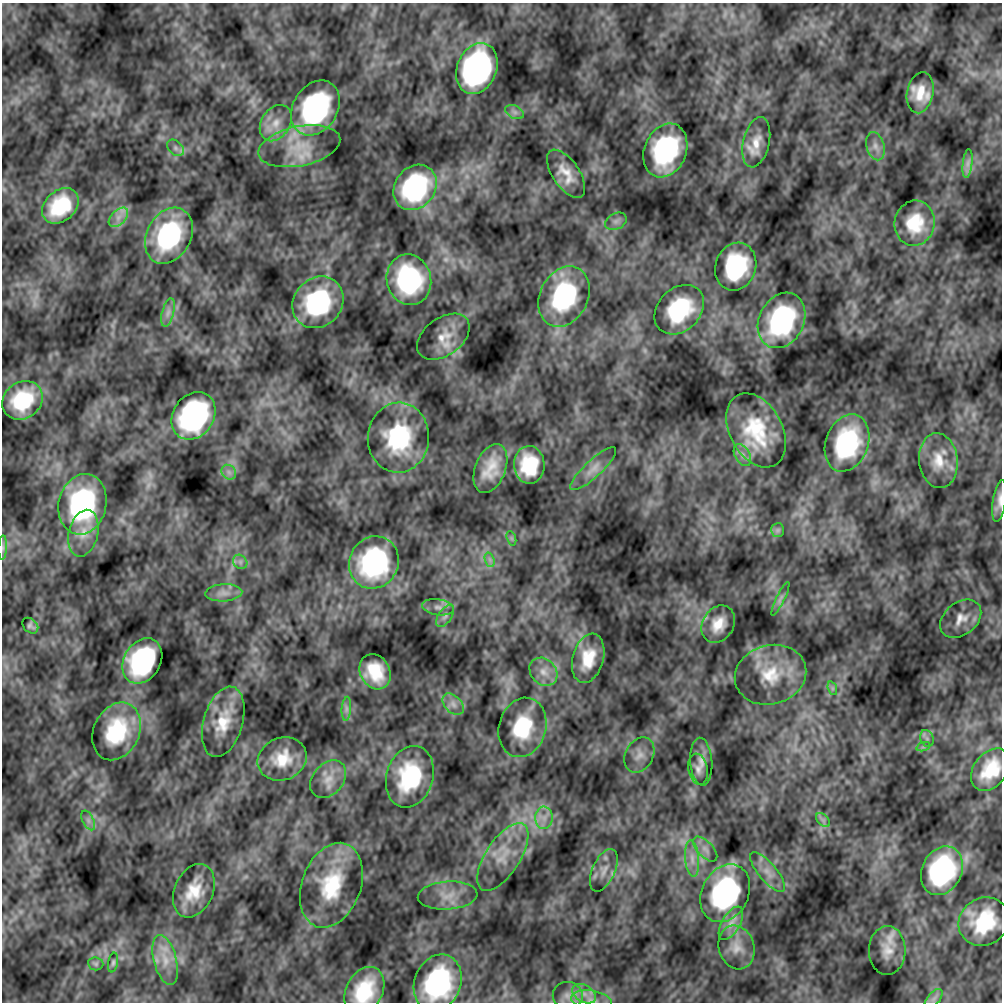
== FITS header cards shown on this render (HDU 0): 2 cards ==
NAXIS1  =                 1000
NAXIS2  =                 1000

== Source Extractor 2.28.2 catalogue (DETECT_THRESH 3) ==
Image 1000 x 1000 px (HDU 0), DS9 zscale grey, 1 PNG px = 1 image px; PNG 1004 x 1004 px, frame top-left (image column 1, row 1000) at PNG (2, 3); each listed source drawn as its Kron ellipse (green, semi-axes under 4 px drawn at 4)
Background -7.86e-10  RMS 1.3e-08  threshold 3.75e-08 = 3 sigma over >= 5 px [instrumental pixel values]
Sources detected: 99; all 99 listed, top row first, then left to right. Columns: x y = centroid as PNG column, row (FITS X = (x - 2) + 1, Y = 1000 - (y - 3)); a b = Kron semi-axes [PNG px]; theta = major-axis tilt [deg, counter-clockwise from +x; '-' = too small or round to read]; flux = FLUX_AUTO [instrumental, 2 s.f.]
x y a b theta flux
477 68 26 19 67 2.3e-04
920 93 21 13 78 1.9e-05
315 108 29 22 58 1.6e-04
515 112 10 6 -27 3.5e-06
276 123 19 14 58 1.6e-05
756 142 25 13 77 1.6e-05
299 146 41 20 12 3.7e-05
875 146 14 8 -75 6.9e-06
175 148 10 6 -42 3.7e-06
665 150 28 21 67 1.0e-04
968 163 14 4 83 4.5e-06
566 174 27 13 -56 1.9e-05
415 187 24 20 52 1.1e-04
60 206 20 15 41 4.3e-05
118 217 12 7 45 6.3e-06
616 221 11 8 27 4.4e-06
915 223 23 20 78 3.3e-05
169 236 29 22 61 1.0e-04
736 267 24 20 71 7.6e-05
409 280 25 22 -75 9.9e-05
564 296 32 24 63 1.0e-04
318 302 27 24 47 1.0e-04
679 310 28 21 45 6.5e-05
168 313 14 6 75 5.3e-06
782 320 29 22 63 1.2e-04
443 337 29 18 36 1.8e-05
22 400 21 18 37 4.7e-05
194 416 25 20 54 1.7e-04
756 430 40 26 -61 5.9e-05
398 438 35 30 86 8.6e-05
847 443 29 21 69 9.3e-05
742 455 12 7 -61 5.2e-06
938 461 27 19 -83 2.3e-05
529 465 19 15 -88 4.0e-05
490 468 26 15 69 2.3e-05
593 469 30 8 43 1.0e-05
229 472 8 6 -45 3.7e-06
999 501 21 6 81 6.9e-06
82 504 30 24 76 1.4e-04
778 530 7 6 - 2.2e-06
83 533 24 14 76 1.7e-05
511 538 7 4 -71 1.8e-06
3 548 12 4 87 2.5e-06
490 560 7 4 -72 2.7e-06
240 562 8 6 -46 3.0e-06
374 562 26 24 63 1.2e-04
224 593 18 8 3 7.8e-06
780 599 19 4 64 3.5e-06
438 607 16 8 -9 6.1e-06
445 616 12 6 56 3.7e-06
961 619 23 16 38 1.1e-05
718 624 20 15 58 1.8e-05
30 626 9 6 -44 2.8e-06
588 658 25 15 74 2.6e-05
142 661 24 18 59 1.3e-04
375 672 18 14 -62 3.0e-05
543 672 15 12 -46 1.1e-05
771 675 36 29 15 4.3e-05
832 688 7 4 -72 1.8e-06
453 704 13 8 -46 6.4e-06
346 709 12 4 86 3.5e-06
223 722 36 19 74 3.1e-05
522 727 30 23 74 5.0e-05
117 731 30 23 64 6.7e-05
927 738 8 6 -69 3.0e-06
923 747 7 4 18 1.7e-06
639 755 18 14 62 1.0e-05
282 759 25 21 22 2.7e-05
701 762 24 11 -86 1.0e-05
698 769 16 9 -80 6.9e-06
991 770 24 16 51 3.1e-05
410 777 31 23 73 6.8e-05
328 779 21 15 49 1.5e-05
544 818 11 8 88 7.5e-06
88 820 10 5 -64 3.7e-06
823 820 8 5 -45 2.6e-06
705 849 15 8 -46 6.5e-06
503 857 39 17 57 2.9e-05
692 859 18 7 -85 8.4e-06
604 870 23 11 66 1.1e-05
942 871 25 20 64 1.2e-04
768 872 24 9 -50 1.2e-05
331 885 44 29 69 6.2e-05
194 891 28 19 66 2.8e-05
725 893 30 23 63 1.7e-04
448 896 30 14 4 1.7e-05
984 922 26 23 33 5.5e-05
731 923 18 9 60 1.0e-05
737 947 22 17 -73 1.6e-05
887 950 24 18 89 1.7e-05
165 960 25 11 -76 1.7e-05
113 963 10 5 80 2.0e-06
96 964 7 6 - 2.2e-06
438 983 29 23 67 1.3e-04
364 991 25 18 61 4.4e-05
584 994 13 8 -31 8.4e-06
568 996 15 13 -9 9.6e-06
934 999 11 6 49 3.6e-06
591 1000 20 9 -8 1.0e-05
At the frame edge (FLAGS 8, measured only in part): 4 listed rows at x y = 999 501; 3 548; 364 991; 591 1000